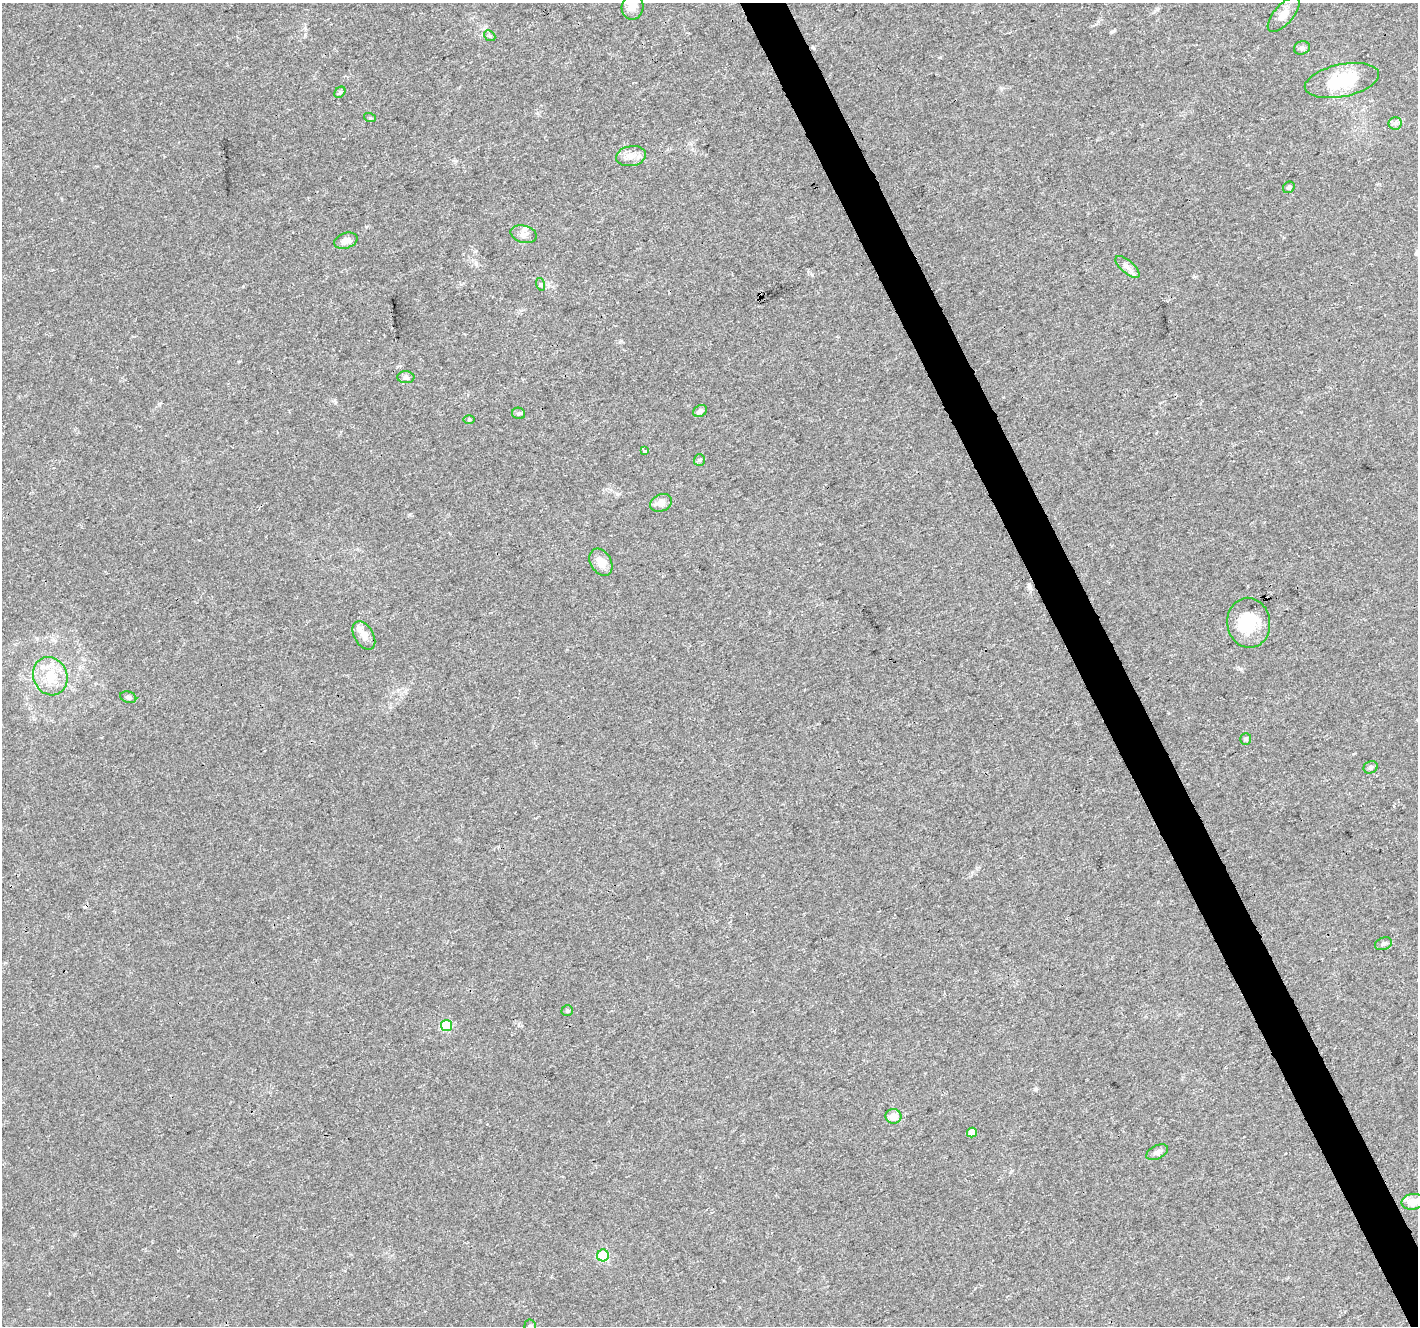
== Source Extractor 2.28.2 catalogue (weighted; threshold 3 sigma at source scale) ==
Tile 6 of 4 x 4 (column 2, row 2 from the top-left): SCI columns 1417-2832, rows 2737-4060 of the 5668 x 5532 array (HDU 1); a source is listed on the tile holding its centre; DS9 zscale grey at full resolution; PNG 1420 x 1328 px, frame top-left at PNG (2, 3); each listed source drawn as its Kron ellipse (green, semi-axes under 4 px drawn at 4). Shown black and unused: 3% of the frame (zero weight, under 3 of 4 exposures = <1% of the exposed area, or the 3 px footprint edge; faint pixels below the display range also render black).
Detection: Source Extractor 2.28.2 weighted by HDU 2 'WHT'; one run over the whole footprint, this tile lists its part. Background 0.0175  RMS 0.003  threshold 0.0133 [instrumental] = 3 sigma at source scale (4.5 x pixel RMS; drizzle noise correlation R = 1.50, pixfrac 1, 0.0396/0.0396 arcsec/px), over >= 5 px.
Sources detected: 42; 1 inside a brighter object's white glare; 2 cosmic-ray / hot-pixel residue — neither listed nor drawn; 2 inside a brighter listed object's ellipse — not listed separately; the other 37 listed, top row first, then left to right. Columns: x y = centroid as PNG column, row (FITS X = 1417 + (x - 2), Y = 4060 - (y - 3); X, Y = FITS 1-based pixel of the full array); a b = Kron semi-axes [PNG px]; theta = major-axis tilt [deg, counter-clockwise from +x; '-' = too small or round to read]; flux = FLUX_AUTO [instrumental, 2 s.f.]
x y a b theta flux
633 7 12 11 - 3.1
1284 14 21 9 49 3.1
490 36 6 4 -44 0.48
1302 48 8 6 16 0.92
1342 81 38 16 12 15
340 92 6 4 44 0.53
370 118 6 4 -17 0.33
1395 123 7 6 - 0.88
631 156 15 10 10 2.7
1289 187 6 5 - 0.59
524 234 13 8 -15 1.7
346 241 12 7 19 1.8
1127 267 15 6 -41 1.7
540 284 6 4 -72 0.45
406 377 8 6 -3 0.81
700 411 7 5 31 1.1
519 413 6 5 - 0.65
469 420 6 4 1 0.33
645 451 4 3 - 0.81
699 460 6 5 - 0.51
661 503 11 8 24 1.9
601 562 14 10 -59 3.4
1249 623 25 21 -83 12
364 635 16 9 -59 2.2
50 676 19 17 -65 7.8
128 697 8 5 -18 0.67
1246 739 6 5 - 0.47
1371 767 7 6 - 0.79
1383 944 9 6 18 0.82
567 1011 6 5 - 0.47
446 1025 5 5 - 18
893 1116 8 7 - 2.9
972 1132 5 5 - 3.3
1157 1152 12 6 27 1.3
1413 1202 11 8 9 3.7
603 1255 6 6 - 17
530 1326 7 5 86 0.6
Isophote crosses this tile's border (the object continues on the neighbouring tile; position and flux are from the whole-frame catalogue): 3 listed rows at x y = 633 7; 1413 1202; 530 1326
Unlisted compact peaks at least as high as the median listed source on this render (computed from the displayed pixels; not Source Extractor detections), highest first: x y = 1036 1089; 617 494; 1240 669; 812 275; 410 514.